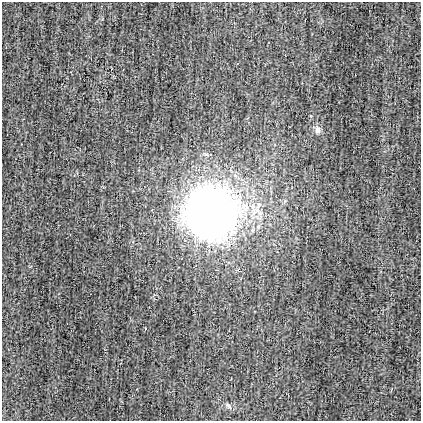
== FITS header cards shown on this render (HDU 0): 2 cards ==
NAXIS1  =                  419
NAXIS2  =                  419

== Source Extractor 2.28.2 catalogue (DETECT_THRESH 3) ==
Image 419 x 419 px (HDU 0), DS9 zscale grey, 1 PNG px = 1 image px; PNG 423 x 423 px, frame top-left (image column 1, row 419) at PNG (2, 2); no overlay
Background -7.51e-04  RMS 0.035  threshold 0.105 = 3 sigma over >= 5 px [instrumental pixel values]
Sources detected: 4; all 4 listed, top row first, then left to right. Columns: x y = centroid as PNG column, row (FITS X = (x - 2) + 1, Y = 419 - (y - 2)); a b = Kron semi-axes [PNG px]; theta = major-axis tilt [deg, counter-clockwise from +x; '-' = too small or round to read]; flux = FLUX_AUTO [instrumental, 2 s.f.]
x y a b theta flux
318 130 9 8 - 13
253 207 19 8 -83 37
211 212 47 46 - 1500
229 406 11 6 -47 8.1